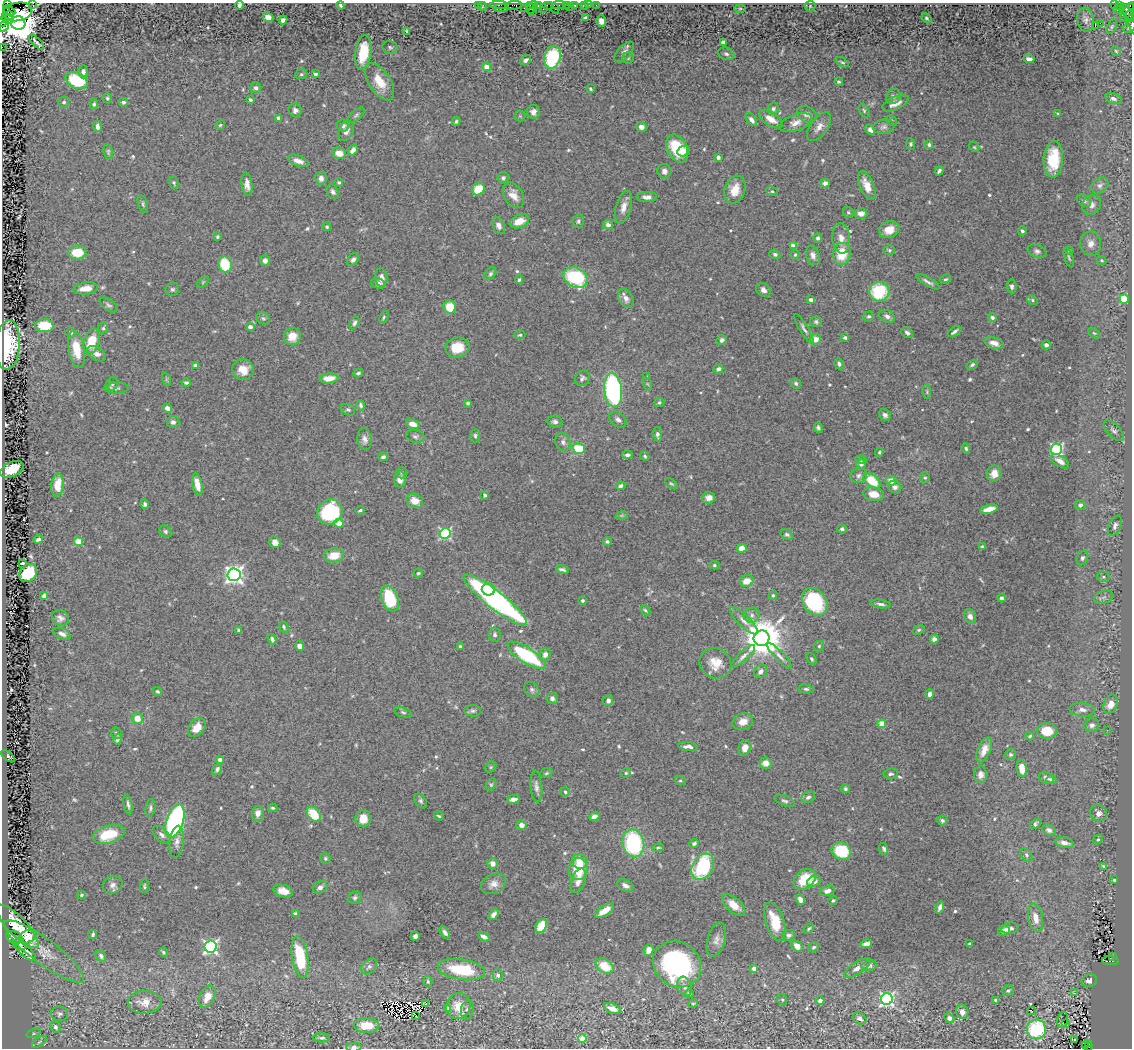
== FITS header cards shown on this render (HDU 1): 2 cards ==
NAXIS1  =                 1130
NAXIS2  =                 1046

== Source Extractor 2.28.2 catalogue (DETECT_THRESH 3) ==
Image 1130 x 1046 px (HDU 1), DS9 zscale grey, 1 PNG px = 1 image px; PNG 1134 x 1050 px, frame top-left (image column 1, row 1046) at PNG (2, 3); each listed source drawn as its Kron ellipse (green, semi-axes under 4 px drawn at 4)
Background 0.804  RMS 0.023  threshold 0.0687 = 3 sigma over >= 5 px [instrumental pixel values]
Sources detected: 616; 4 with non-positive FLUX_AUTO (blend fragments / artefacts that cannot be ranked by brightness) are neither listed nor drawn; of the other 612, the 500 brightest by FLUX_AUTO listed and drawn (112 fainter detections omitted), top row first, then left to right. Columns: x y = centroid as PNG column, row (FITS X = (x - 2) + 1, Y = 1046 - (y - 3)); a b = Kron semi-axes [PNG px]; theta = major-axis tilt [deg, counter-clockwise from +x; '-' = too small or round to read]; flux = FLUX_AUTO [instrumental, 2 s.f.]
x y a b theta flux
33 3 2 2 - 53
7 4 3 3 - 230
239 5 5 3 - 3.8
341 5 4 3 - 3
478 5 2 2 - 72
499 5 8 2 1 280
514 5 8 3 7 410
533 5 4 2 - 140
538 5 3 2 - 130
548 5 6 2 0 220
559 5 7 3 1 130
566 5 2 2 - 24
574 5 4 3 - 230
584 5 3 2 - 120
589 5 2 2 - 16
596 5 2 2 - 25
1114 5 3 2 - 66
1119 5 3 2 - 30
482 6 4 2 - 120
810 6 5 5 - 2.2
569 7 2 2 - 28
501 8 7 3 0 410
524 8 2 2 - 100
530 8 6 3 -78 120
555 8 5 3 - 950
543 9 2 2 - 34
740 9 6 4 0 2.1
1124 9 5 3 - 360
9 10 6 4 -29 1600
1117 10 3 2 - 27
17 12 15 9 11 1600
532 12 3 2 - 230
1127 12 11 4 61 720
10 15 5 3 - 660
1131 15 5 3 - 110
268 17 5 5 - 8.9
585 18 4 3 - 3
926 18 6 4 -50 2.6
8 19 6 3 -27 1700
283 20 4 4 - 5
1085 20 12 8 -80 6.4
1130 20 19 3 -65 190
3 21 5 2 - 190
601 21 6 4 -84 11
18 23 7 6 - 6400
1100 23 3 2 - 580
1095 25 4 2 - 5.7
4 26 6 3 55 190
1112 26 8 4 63 3
1130 27 7 5 45 3
407 31 4 3 - 2.4
36 42 10 2 -45 3.4
723 42 4 4 - 5.8
2 47 2 2 - 39
390 47 7 6 - 3.3
1116 51 5 4 - 2.1
363 52 17 8 82 42
624 52 12 6 47 7.6
726 54 8 6 -20 4.1
552 57 11 8 76 120
628 58 5 5 - 2.5
1029 59 5 4 - 7
526 60 6 4 33 4.9
842 62 7 4 -29 2.7
487 67 4 4 - 23
83 72 6 4 88 4.5
301 74 6 4 21 2.4
315 74 4 3 - 6.1
77 80 11 8 -24 77
380 82 21 10 -57 33
839 82 4 3 - 2.7
256 88 5 5 - 5.5
591 89 3 3 - 2.7
893 96 8 7 - 4.6
107 98 5 4 - 2.9
1113 99 8 5 -19 6
250 100 4 4 - 2.7
64 102 5 5 - 3.1
123 102 5 4 - 3.9
895 103 14 6 24 14
94 104 5 4 - 2.9
773 109 6 5 - 3.6
295 110 7 6 - 5.8
864 111 7 4 -63 2.8
533 112 7 6 - 7.8
1057 113 3 3 - 2.2
807 114 10 7 -22 8.8
356 115 10 5 41 3.8
520 116 5 5 - 2.1
279 118 4 3 - 6.6
771 119 13 6 -33 15
751 120 7 4 -53 7
456 121 4 4 - 2.7
892 121 6 4 -41 2.2
796 123 17 8 20 13
220 125 5 4 - 2.2
343 125 6 6 - 6.2
98 127 5 4 - 6.3
641 127 5 5 - 8.4
819 127 16 8 54 12
884 127 11 7 10 5.9
870 130 5 4 - 5.9
346 131 10 7 64 10
911 144 6 4 -84 2.8
929 145 4 4 - 3.5
974 147 6 4 -46 2.1
677 148 15 9 -64 68
353 150 6 4 54 7.2
684 151 6 5 - 7.1
108 152 8 4 -83 2.9
339 153 7 5 -16 18
718 157 4 3 - 5.3
1053 159 18 9 86 57
298 161 11 5 -20 10
664 171 7 7 - 6.3
939 171 5 3 - 4.4
321 178 6 6 - 7.8
503 178 5 5 - 5.7
339 182 4 4 - 2.7
174 183 6 4 -71 2.3
825 183 4 4 - 11
247 184 12 5 -83 9.1
867 186 15 7 -67 19
1100 186 9 7 36 5.7
478 189 7 5 41 38
735 190 14 10 71 25
772 191 6 5 - 2.7
333 192 8 5 -60 5.7
513 195 14 9 -59 15
647 197 10 5 1 8.2
1084 201 8 5 -32 4.2
143 204 9 4 -73 3.1
1091 205 10 9 - 9.4
623 207 17 7 74 13
848 212 6 5 - 2.6
861 213 6 5 - 9.3
519 221 10 6 22 21
578 221 7 5 75 3.7
608 225 5 4 - 6
499 226 9 6 -65 8.5
327 227 4 4 - 2.1
889 230 10 8 19 22
1022 231 4 4 - 3
217 237 3 3 - 2.3
818 238 4 4 - 3.8
841 238 15 9 -84 14
1091 244 12 10 89 12
793 246 4 4 - 14
889 250 6 5 - 2.7
1069 250 4 4 - 2.1
1037 251 9 6 -20 5.1
77 253 9 7 2 36
775 254 5 4 - 3.5
842 254 11 9 84 42
795 255 5 4 - 2.2
813 255 10 6 -70 7.4
1069 258 10 3 -71 2.5
353 260 7 5 52 4.9
1102 260 5 4 - 2.2
265 261 5 5 - 6.7
225 265 8 6 -77 60
490 274 7 5 51 3.2
575 277 13 9 -28 120
381 278 9 6 -85 9
945 279 6 4 26 2.3
519 280 4 3 - 2.7
203 282 7 4 46 2.2
928 282 13 3 -31 5.3
378 283 7 5 -14 7.2
1012 286 7 5 -84 3.9
86 288 12 6 8 18
172 289 7 6 - 3.5
763 290 8 6 -42 7.5
879 292 10 10 - 75
626 298 10 7 -64 10
1124 299 5 4 - 91
811 300 4 4 - 4.2
1032 300 5 4 - 2.2
108 305 10 5 -35 4
450 307 6 6 - 38
869 316 6 4 39 3.3
887 316 8 6 -25 5.8
384 317 6 4 62 2.2
263 318 7 5 -36 3.3
992 318 4 4 - 4.1
816 322 6 5 - 3.1
354 323 7 4 62 3.8
44 326 9 6 2 47
250 327 4 4 - 9.8
103 328 5 5 - 2.6
804 329 17 4 -59 5.7
71 332 5 5 - 4.2
954 332 7 3 37 4.1
907 333 6 4 -41 4.5
1094 333 6 4 -43 2.1
520 335 5 4 - 2.3
292 336 9 8 - 21
845 338 4 3 - 3.4
815 339 5 5 - 14
722 340 5 4 - 5.3
92 341 13 7 74 38
994 343 10 5 -17 12
8 345 25 12 86 84
1046 345 4 4 - 4.3
457 348 12 10 11 33
77 349 19 7 -79 41
96 354 10 6 -32 9.8
839 364 5 4 - 4.1
195 365 4 3 - 7
972 365 6 4 30 3.1
718 369 5 4 - 5.4
243 370 11 10 - 22
358 373 4 3 - 3
647 377 4 3 - 2.1
329 378 9 5 5 17
582 378 8 6 52 4.6
166 379 7 4 -72 2.3
186 383 4 3 - 3.1
796 383 5 5 - 3.1
112 384 7 5 64 3.6
648 384 6 4 -70 2.2
116 388 12 5 1 4.5
613 390 17 9 -83 250
927 392 7 3 -89 2.2
468 403 3 3 - 2.6
659 403 5 4 - 2.9
361 405 5 4 - 3.3
167 408 5 4 - 8.5
348 410 7 5 -25 3.1
885 415 6 5 - 4.8
618 420 10 6 -40 6.3
173 422 6 6 - 4.5
555 422 8 6 -17 5.2
413 424 7 4 -22 17
818 428 5 4 - 3.8
1114 431 13 6 -45 5.4
657 434 7 4 -86 4.9
415 436 9 6 -12 4.2
475 436 6 5 - 3.3
365 439 11 7 -81 7.9
563 442 9 7 -67 6.6
966 448 5 4 - 2.7
579 449 6 5 - 50
1057 449 5 5 - 270
879 452 4 4 - 2.2
627 455 5 4 - 4.7
645 456 5 4 - 2.3
383 457 5 4 - 3.8
861 460 5 4 - 3
1060 461 10 5 -33 11
861 464 5 4 - 4.7
12 469 12 7 25 35
402 473 6 5 - 2.7
994 473 8 7 - 13
859 476 8 7 - 5.1
925 478 5 5 - 2.6
400 479 8 6 87 9.1
872 481 10 5 -40 55
891 481 5 5 - 16
197 484 11 5 -78 15
671 484 7 4 -39 2.3
57 485 11 6 84 26
621 486 5 3 - 4.7
895 487 7 6 - 5.2
874 494 10 7 -9 21
485 495 4 4 - 2.9
709 498 6 5 - 7.8
415 501 8 7 - 17
145 504 4 4 - 3.5
1080 505 5 5 - 6.1
989 509 9 4 13 24
360 510 5 3 - 2.4
330 512 13 12 - 140
622 515 6 4 18 2.3
339 523 4 4 - 33
1115 526 10 6 67 5.6
842 529 4 4 - 3.9
165 531 6 5 - 3.2
445 534 5 5 - 210
787 534 6 5 - 3.1
38 539 4 3 - 3.9
79 542 4 4 - 47
275 542 6 5 - 9.4
607 542 4 3 - 3.2
982 547 4 3 - 3.2
742 548 5 4 - 17
334 555 10 7 9 24
1082 558 8 5 64 3.8
22 563 3 2 - 2.3
714 565 5 4 - 2.3
562 569 6 3 -15 4
28 573 10 8 44 72
418 573 4 3 - 2.4
234 575 6 6 - 750
1103 577 6 5 - 3.2
747 581 7 6 - 17
488 589 6 6 - 46
773 595 4 3 - 2.5
44 596 4 4 - 5
1104 597 10 6 19 4.9
390 598 13 8 -68 76
1001 598 4 4 - 4.4
495 600 39 9 -38 510
582 600 4 4 - 2.9
815 602 15 11 -55 130
881 604 10 4 -8 4.8
645 610 6 4 -44 2.3
752 615 8 7 - 6.3
970 616 7 5 -68 6.5
60 618 9 7 -32 6.6
744 621 18 6 -44 10
284 627 6 4 -64 2.9
919 630 6 4 22 2.4
239 631 4 3 - 4.1
62 634 9 5 -25 6.7
495 634 7 5 84 4.2
762 638 8 7 - 5500
272 639 5 4 - 3.7
934 639 4 4 - 4.8
299 646 5 4 - 11
460 646 4 3 - 2.2
819 646 5 5 - 2.4
545 654 6 5 - 7.7
527 655 22 7 -33 140
743 656 15 5 43 7.1
779 656 17 4 -46 7.6
811 659 6 4 -53 2.7
715 663 16 15 - 28
761 671 7 6 - 6.7
806 689 7 4 -7 3.2
532 690 9 6 -46 4.9
157 691 5 4 - 2.5
930 694 4 4 - 6.9
552 698 6 5 - 5.1
608 701 5 5 - 6.3
1111 704 10 7 65 21
1082 710 12 7 -5 8.5
473 711 8 5 -4 3.8
403 712 9 4 -19 3.1
137 718 6 5 - 20
743 722 10 8 21 15
882 724 4 4 - 34
1092 725 7 6 - 6.3
197 728 10 7 50 21
1107 730 2 2 - 4.5
1047 731 10 8 1 34
117 733 6 5 - 3.2
1030 736 4 3 - 2.3
117 739 5 4 - 4.3
688 747 9 4 -6 6.9
745 748 8 6 76 14
984 750 13 6 67 13
1010 755 6 5 - 2.7
8 756 8 4 -40 2.4
220 760 4 3 - 9.1
766 763 6 5 - 14
491 767 6 5 - 2.4
1022 768 8 5 -82 15
217 769 6 4 61 3.5
546 773 6 4 21 2.4
626 773 5 5 - 2.4
891 774 7 5 7 3.3
981 775 8 6 -89 7
1046 778 7 5 -26 5.5
1051 780 5 4 - 4.6
680 781 5 4 - 2.1
491 785 7 4 63 2.6
536 787 16 5 -84 7.4
845 789 5 4 - 2.7
565 792 5 4 - 2.5
808 797 7 5 30 4.5
513 799 6 4 8 7.3
421 801 8 5 -58 3.6
784 801 11 5 -20 4
128 804 10 3 -80 4.1
150 808 9 5 82 3.5
273 808 5 3 - 2.7
258 813 7 6 - 12
1098 813 9 7 -42 8.4
314 814 8 6 -52 45
439 816 5 3 - 2.1
595 816 5 4 - 8.2
363 819 8 7 - 19
942 820 5 5 - 3.2
175 821 17 8 71 390
1035 824 6 4 35 4.2
521 825 5 5 - 10
1049 830 7 5 -28 5.9
109 834 16 8 15 44
162 835 11 6 -43 7.4
1098 840 5 4 - 2.3
177 842 16 7 83 9.5
633 843 14 10 -77 160
1064 843 10 5 -13 9.8
694 844 5 4 - 3.5
658 848 5 3 - 2.2
884 849 6 4 -71 3.2
841 851 10 8 -28 82
1026 855 7 5 -54 3.5
325 858 5 5 - 2.9
580 861 8 7 - 21
493 864 5 5 - 11
1104 866 3 3 - 9.1
703 867 14 10 59 140
578 869 11 9 81 52
805 879 12 9 40 41
1114 880 4 3 - 2.2
578 881 13 7 70 10
814 881 7 5 23 9.2
494 884 13 9 26 11
113 885 10 8 26 7
144 886 7 4 88 2.3
625 886 9 5 -25 6.8
320 887 7 6 - 6.6
283 891 10 6 -16 15
827 891 7 5 17 8.8
81 895 4 3 - 2.2
355 898 7 6 - 3.5
800 900 5 4 - 9
833 900 5 4 - 2.1
734 905 14 7 -40 19
940 907 6 3 74 5.5
605 911 11 5 34 20
295 913 4 3 - 2.4
493 914 6 4 54 6.1
1035 918 14 7 -79 17
775 922 20 9 -72 41
17 926 28 9 -46 47
541 926 7 5 60 59
1010 928 9 5 12 6.6
809 929 5 3 - 2.2
1004 930 6 5 - 5.4
445 932 7 4 -57 5.3
93 934 4 3 - 2.9
789 935 7 5 22 3.7
415 936 5 4 - 6.3
27 937 8 6 20 11
484 937 6 4 -30 9.3
14 938 8 6 -18 6.3
716 940 18 9 75 11
20 944 7 4 -21 2.8
866 944 6 4 14 9.1
970 944 4 3 - 2.7
797 946 6 5 - 12
211 947 6 6 - 430
814 947 6 4 32 2.8
649 950 6 4 67 8.4
26 951 12 5 -42 7.2
44 951 49 12 -37 30
163 952 5 4 - 2.8
101 956 6 5 - 4.2
1113 956 3 2 - 110
300 957 21 8 -81 73
1110 961 8 4 -5 300
677 964 25 22 -36 240
605 966 10 6 -32 39
869 966 8 5 13 5.6
369 967 9 6 43 4.7
754 968 4 4 - 10
857 968 15 6 33 9.3
461 969 24 10 -9 73
498 975 6 5 - 4.8
1089 981 8 6 15 6.4
428 982 6 4 -75 2.5
685 987 10 7 -71 7.2
1008 991 6 5 - 2.6
689 993 4 4 - 3.7
1074 993 3 2 - 4.2
207 997 12 7 67 15
887 999 6 6 - 400
782 1000 6 5 - 2.5
996 1000 4 3 - 3.9
820 1001 4 4 - 6.2
145 1002 17 11 2 17
693 1003 5 4 - 2.1
425 1004 3 3 - 2.3
458 1006 13 11 62 21
447 1008 4 4 - 9.8
613 1009 9 4 -20 11
467 1010 10 6 78 5.1
1031 1011 4 2 - 14
962 1012 7 6 - 7.6
59 1014 8 7 - 4.4
415 1015 4 2 - 2.7
860 1018 7 5 -33 5.2
949 1018 5 4 - 14
1063 1020 8 5 76 2.7
1065 1023 3 3 - 3.7
367 1025 13 7 -1 30
55 1027 6 5 - 4.1
1036 1029 10 9 - 120
33 1033 7 3 19 2.3
322 1038 8 4 0 3.4
582 1039 4 4 - 27
1074 1040 3 2 - 4.1
39 1042 8 4 35 2.8
1089 1043 3 2 - 140
1085 1045 4 3 - 57
354 1047 7 4 1 5.7
1088 1047 3 3 - 89
At the frame edge (FLAGS 8, measured only in part): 9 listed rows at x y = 33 3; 7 4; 239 5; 1131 15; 1130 20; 3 21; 1130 27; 2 47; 354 1047
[112 fainter detections neither listed nor drawn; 4 non-positive-flux detections neither listed nor drawn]